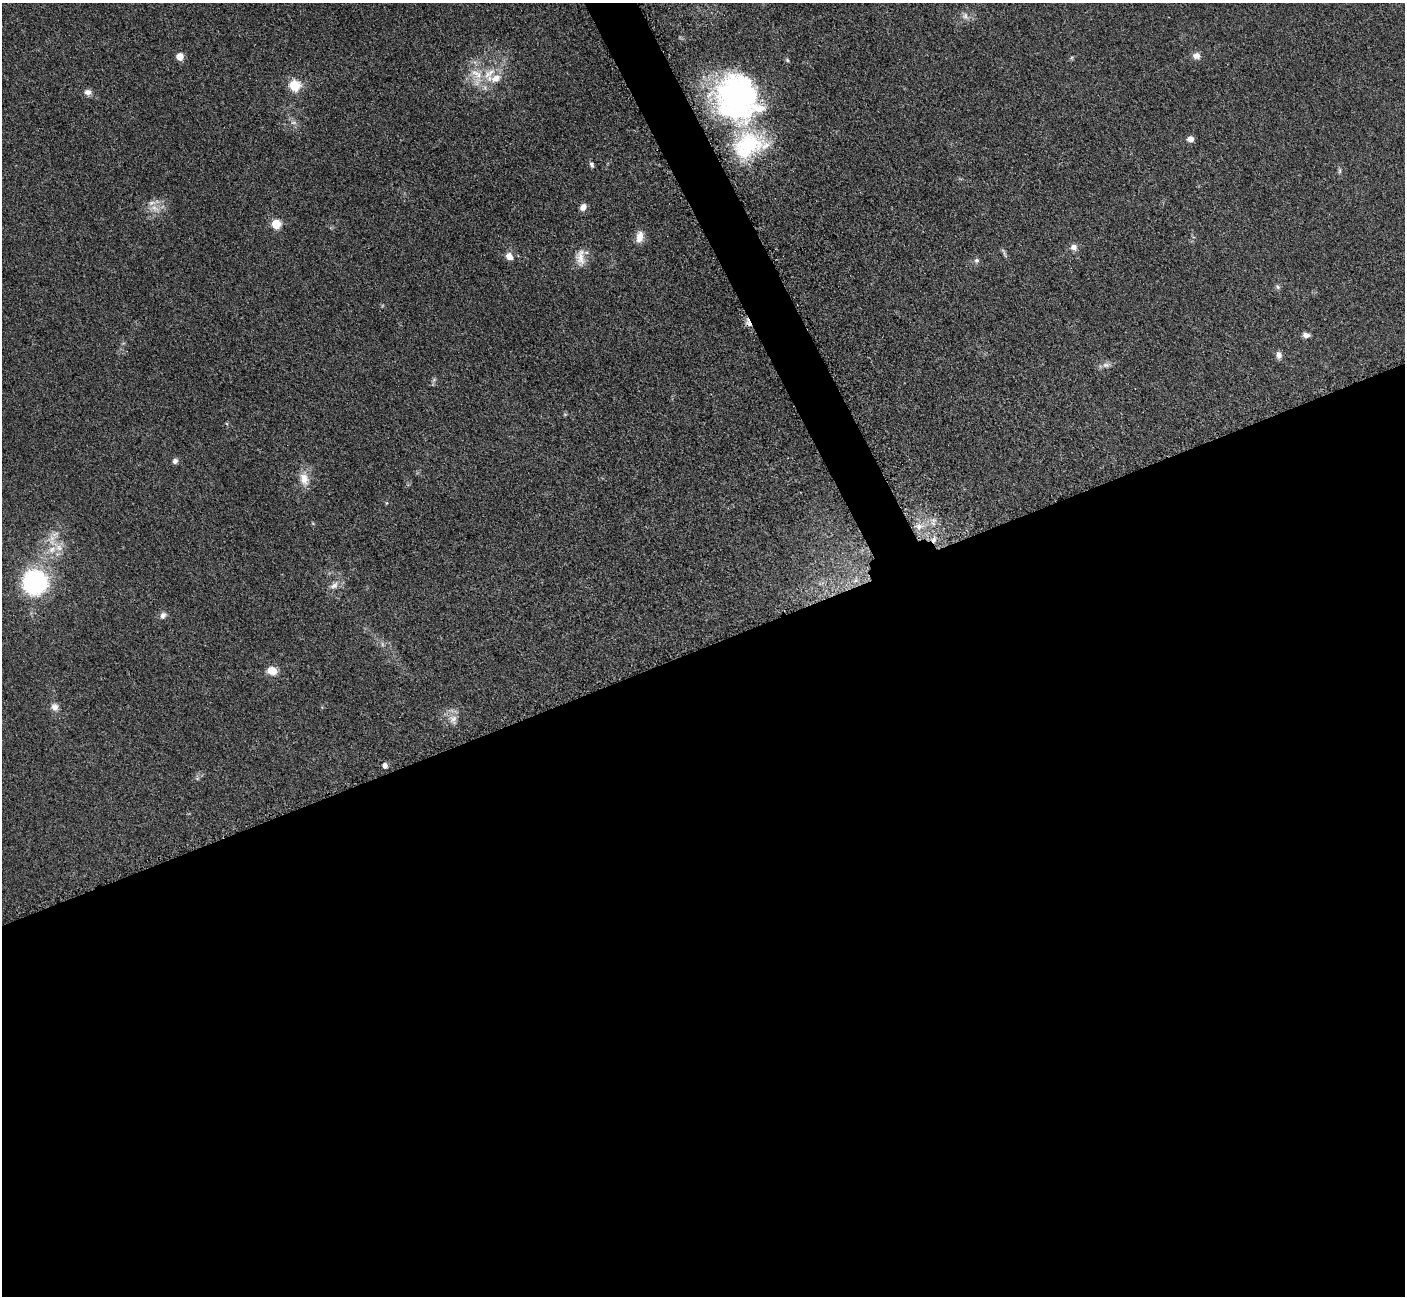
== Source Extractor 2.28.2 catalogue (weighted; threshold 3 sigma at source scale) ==
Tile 15 of 4 x 4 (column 3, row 4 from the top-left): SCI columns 2827-4229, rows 297-1590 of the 5699 x 5661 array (HDU 1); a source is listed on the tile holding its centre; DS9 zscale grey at full resolution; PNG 1407 x 1298 px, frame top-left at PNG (2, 3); no overlay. Shown black and unused: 52% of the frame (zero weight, under 3 of 5 exposures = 4% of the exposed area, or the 3 px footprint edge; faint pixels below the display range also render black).
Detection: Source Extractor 2.28.2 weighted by HDU 2 'WHT'; one run over the whole footprint, this tile lists its part. Background 0.0527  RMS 0.0057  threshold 0.0254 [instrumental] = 3 sigma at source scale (4.5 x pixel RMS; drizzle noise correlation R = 1.50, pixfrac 1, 0.05/0.05 arcsec/px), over >= 5 px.
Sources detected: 47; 1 cosmic-ray / hot-pixel residue — not listed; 3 inside a brighter listed object's ellipse — not listed separately; the other 43 listed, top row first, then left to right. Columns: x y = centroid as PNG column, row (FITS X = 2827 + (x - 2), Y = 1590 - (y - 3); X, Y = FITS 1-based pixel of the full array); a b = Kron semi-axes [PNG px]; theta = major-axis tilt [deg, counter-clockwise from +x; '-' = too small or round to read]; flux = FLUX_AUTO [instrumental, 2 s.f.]
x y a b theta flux
965 16 11 8 -64 2.9
1196 56 9 8 - 3.3
180 57 5 5 - 9.8
787 60 6 4 -47 0.8
476 74 22 12 -33 12
496 78 15 10 20 6.9
294 86 6 6 - 44
88 92 9 7 -1 2.9
737 97 56 48 -63 150
293 123 10 4 0 1.6
1190 139 8 7 - 2.7
592 165 8 5 -62 1.3
1340 171 7 4 89 0.99
583 207 8 6 57 3.6
155 208 16 8 -27 5.1
276 224 5 5 - 26
639 237 14 9 80 5.5
1074 247 9 8 - 2.9
1004 253 15 3 -67 1.2
509 256 10 8 -48 3.9
580 258 25 12 -87 7.2
977 260 7 6 - 1.5
1278 287 8 5 -50 1.2
1306 335 8 6 -4 2.5
1279 355 8 7 - 2.8
1106 365 11 7 0 2.4
434 379 7 4 20 0.84
175 461 6 5 - 2.1
304 479 19 12 -74 7.2
933 523 8 6 -44 2.5
313 524 5 3 - 0.59
919 527 13 10 25 6.1
55 534 12 9 35 4.3
934 539 8 7 - 2.7
52 550 13 10 51 6.8
35 582 14 14 - 110
334 586 15 9 41 4.1
163 615 9 7 46 2.5
382 644 7 4 -72 1.1
272 671 10 8 -23 7.9
55 707 11 9 -66 3.2
453 719 13 11 -90 4.9
385 765 6 5 - 2.4
Overlapping masked pixels (flux is a lower limit): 1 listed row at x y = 934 539